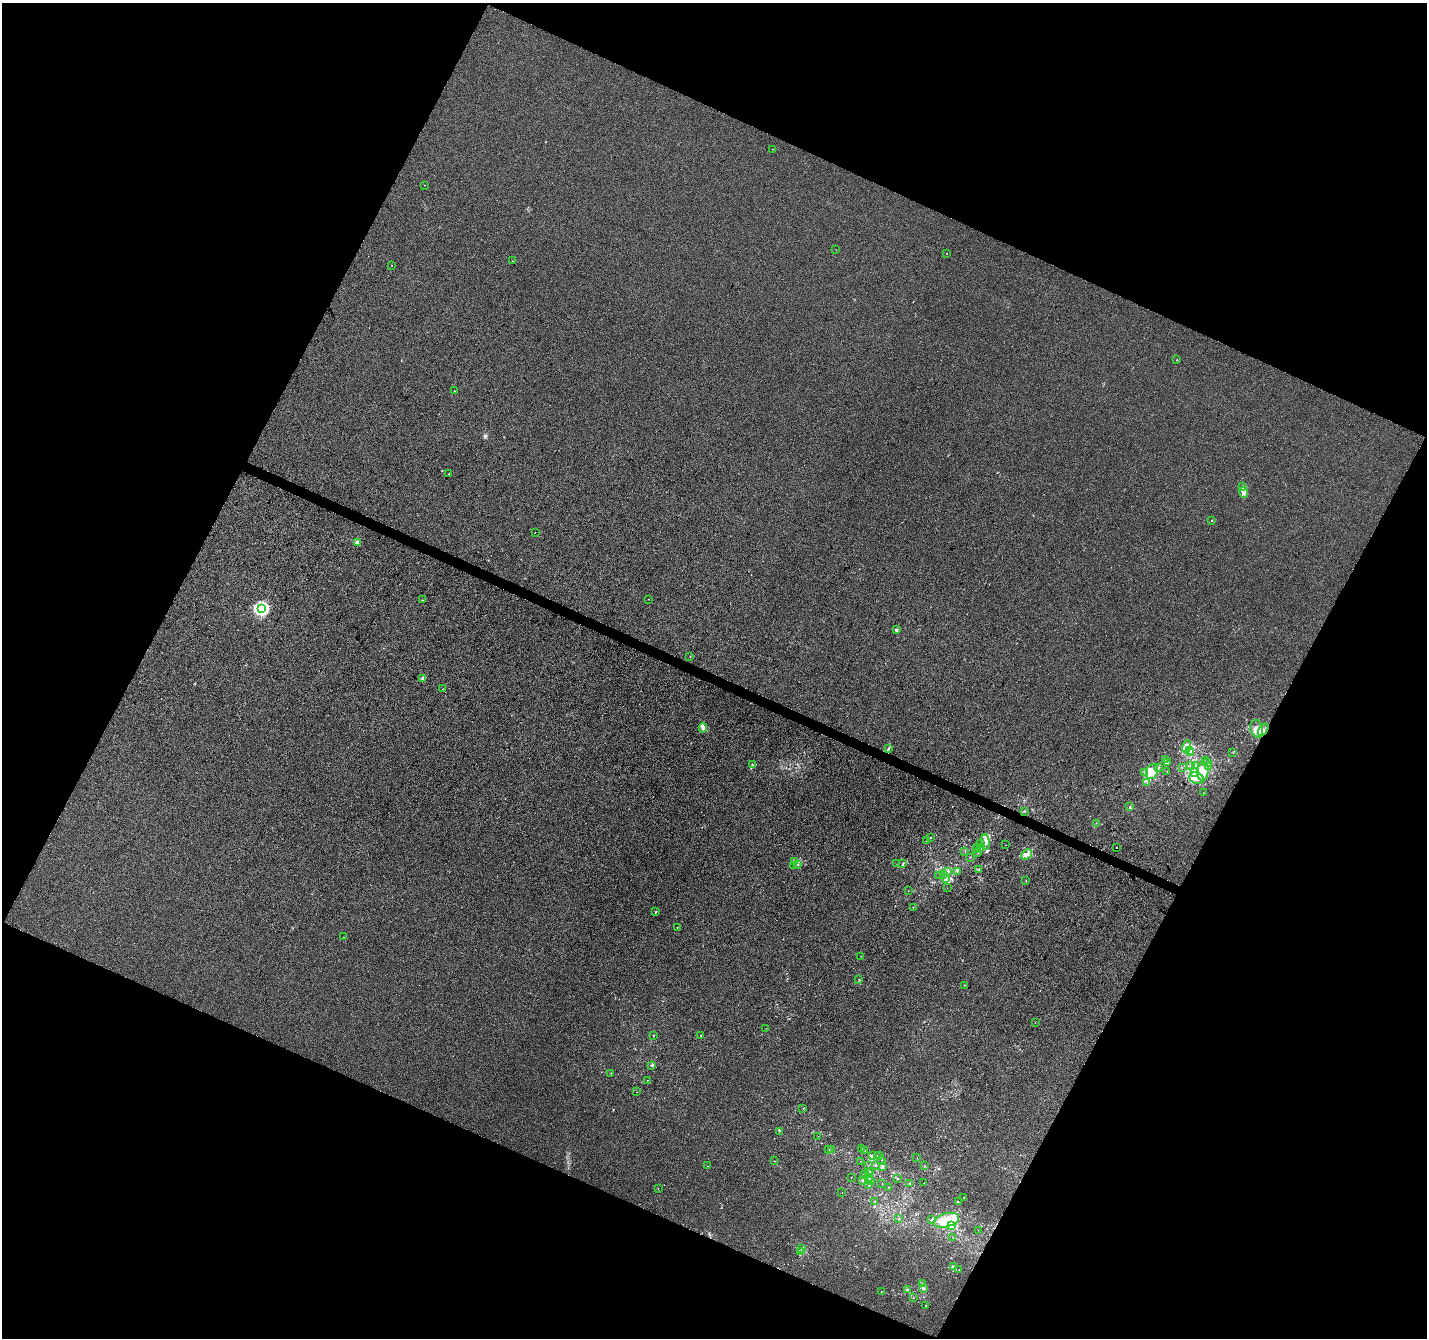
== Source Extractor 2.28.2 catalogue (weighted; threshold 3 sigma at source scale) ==
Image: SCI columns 9-5708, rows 270-5612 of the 5708 x 5815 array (HDU 1 of 3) = the unmasked area's bounding box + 8 px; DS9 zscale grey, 4 x 4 block average (1 PNG px = mean of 4 x 4 image px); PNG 1429 x 1340 px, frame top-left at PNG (2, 3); each listed source drawn as its Kron ellipse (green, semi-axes under 4 px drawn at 4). Shown black and unused: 45% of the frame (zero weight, under 3 of 4 exposures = <1% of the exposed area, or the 3 px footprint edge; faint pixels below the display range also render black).
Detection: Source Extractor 2.28.2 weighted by HDU 2 'WHT'. Background 2.39e-04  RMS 0.0036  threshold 0.0162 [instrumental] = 3 sigma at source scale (4.5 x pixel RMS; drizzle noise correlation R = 1.50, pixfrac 1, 0.0396/0.0396 arcsec/px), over >= 5 px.
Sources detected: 191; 5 inside a brighter object's white glare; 3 cosmic-ray / hot-pixel residue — neither listed nor drawn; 9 coinciding with a brighter row at this scale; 30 inside a brighter listed object's ellipse — not listed separately; the other 144 listed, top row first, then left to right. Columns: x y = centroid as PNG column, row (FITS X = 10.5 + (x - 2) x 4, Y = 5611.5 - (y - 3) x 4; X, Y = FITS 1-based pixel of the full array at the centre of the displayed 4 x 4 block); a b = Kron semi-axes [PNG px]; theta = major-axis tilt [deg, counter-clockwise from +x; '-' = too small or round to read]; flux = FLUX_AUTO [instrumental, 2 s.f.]
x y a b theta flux
773 149 2 2 - 0.58
424 185 2 2 - 0.76
836 249 2 2 - 0.26
947 253 2 2 - 0.87
512 261 2 2 - 0.88
392 266 2 2 - 0.82
1177 360 2 2 - 1.9
454 391 2 2 - 1.1
449 474 2 2 - 39
1243 487 3 2 - 3.8
1244 493 5 3 - 5.3
1212 520 2 2 - 1.2
535 533 2 2 - 0.5
357 542 2 2 - 24
649 599 2 2 - 1
423 600 2 2 - 2
261 609 3 2 - 330
896 630 2 2 - 13
690 656 4 2 - 0.48
423 678 2 2 - 15
442 689 2 2 - 0.52
703 728 5 3 - 5.2
1257 729 9 6 -75 20
1263 730 7 2 56 3.8
1186 747 6 3 73 7.7
888 749 2 2 - 1.3
1190 750 2 2 - 1.9
1233 752 2 2 - 0.96
1191 753 2 2 - 2
1165 759 2 2 - 0.72
1205 761 2 2 - 0.48
1168 762 3 2 - 1.9
1208 763 3 2 - 2.8
752 765 2 2 - 1.1
1196 765 3 2 - 1.9
1191 766 2 2 - 0.97
1182 767 2 2 - 0.76
1208 767 2 2 - 0.94
1158 768 4 2 - 2.8
1203 771 10 5 84 21
1152 772 8 6 69 19
1167 772 2 2 - 0.4
1195 772 3 2 - 2.7
1145 773 2 2 - 1.3
1196 778 7 5 -24 16
1147 783 2 2 - 0.68
1203 793 2 2 - 0.62
1129 807 2 2 - 0.77
1025 811 2 2 - 1.2
1096 823 2 2 - 0.44
930 838 2 2 - 0.84
927 841 2 2 - 0.9
985 842 8 4 -88 11
980 844 3 2 - 2
1006 845 2 2 - 0.34
980 847 2 2 - 1.2
1116 848 2 2 - 7.6
976 849 2 2 - 0.89
965 852 2 2 - 0.6
978 852 2 2 - 1
1026 855 6 3 45 7.3
970 857 2 2 - 0.43
795 862 2 2 - 2.4
897 863 2 2 - 0.44
903 863 3 2 - 1.9
798 864 2 2 - 1.3
793 865 2 2 - 0.53
979 869 3 2 - 1.5
957 871 3 2 - 0.66
948 872 2 2 - 1.9
939 875 2 2 - 0.44
943 875 2 2 - 0.77
945 878 4 2 - 2.8
1026 881 2 2 - 0.47
947 888 2 2 - 0.28
908 891 2 2 - 0.4
913 907 2 2 - 0.67
656 912 3 2 - 1.5
677 928 2 2 - 0.72
343 937 2 2 - 0.41
861 956 2 2 - 0.46
859 979 2 2 - 0.6
965 985 2 2 - 0.58
1035 1022 2 2 - 0.54
766 1028 2 2 - 0.54
653 1036 2 2 - 0.59
701 1036 2 2 - 0.9
652 1065 2 2 - 1.4
611 1073 2 2 - 0.36
648 1080 2 2 - 0.56
637 1092 2 2 - 0.33
803 1109 2 2 - 0.37
779 1131 2 2 - 0.74
818 1136 2 2 - 0.35
862 1149 2 2 - 0.49
829 1150 2 2 - 1.3
831 1150 2 2 - 0.96
865 1150 2 2 - 0.86
873 1156 3 2 - 3.3
877 1156 2 2 - 1.2
879 1156 2 2 - 0.51
917 1158 2 2 - 0.37
775 1161 2 2 - 0.36
860 1161 2 2 - 0.38
882 1161 2 2 - 0.61
876 1165 2 2 - 1.2
708 1166 2 2 - 0.34
868 1166 2 2 - 0.36
925 1166 2 2 - 0.45
883 1167 3 2 - 1.6
870 1171 2 2 - 0.73
868 1173 2 2 - 1.1
865 1174 2 2 - 0.51
851 1177 2 2 - 0.37
868 1178 2 2 - 0.97
897 1178 2 2 - 1.4
862 1181 3 2 - 0.85
871 1181 3 2 - 3.5
882 1183 2 2 - 0.53
910 1183 3 2 - 2.2
924 1183 2 2 - 0.65
868 1185 2 2 - 0.45
658 1188 2 2 - 0.43
888 1188 2 2 - 0.3
842 1193 2 2 - 0.42
964 1197 2 2 - 0.41
875 1202 2 2 - 2.5
958 1202 2 2 - 0.89
899 1218 2 2 - 0.62
931 1220 2 2 - 1.1
946 1220 13 7 15 48
951 1226 2 2 - 4.5
978 1230 2 2 - 0.38
953 1238 2 2 - 0.48
802 1248 2 2 - 1.1
801 1251 2 2 - 1.2
954 1266 2 2 - 1.9
959 1269 2 2 - 0.65
922 1283 3 2 - 1.8
923 1289 4 2 - 2.1
908 1290 2 2 - 0.97
881 1291 2 2 - 0.68
913 1298 2 2 - 0.79
925 1305 2 2 - 0.52
Overlapping masked pixels (flux is a lower limit): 1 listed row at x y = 1263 730
Diffuse or blended objects may show on this block-average render without a row.